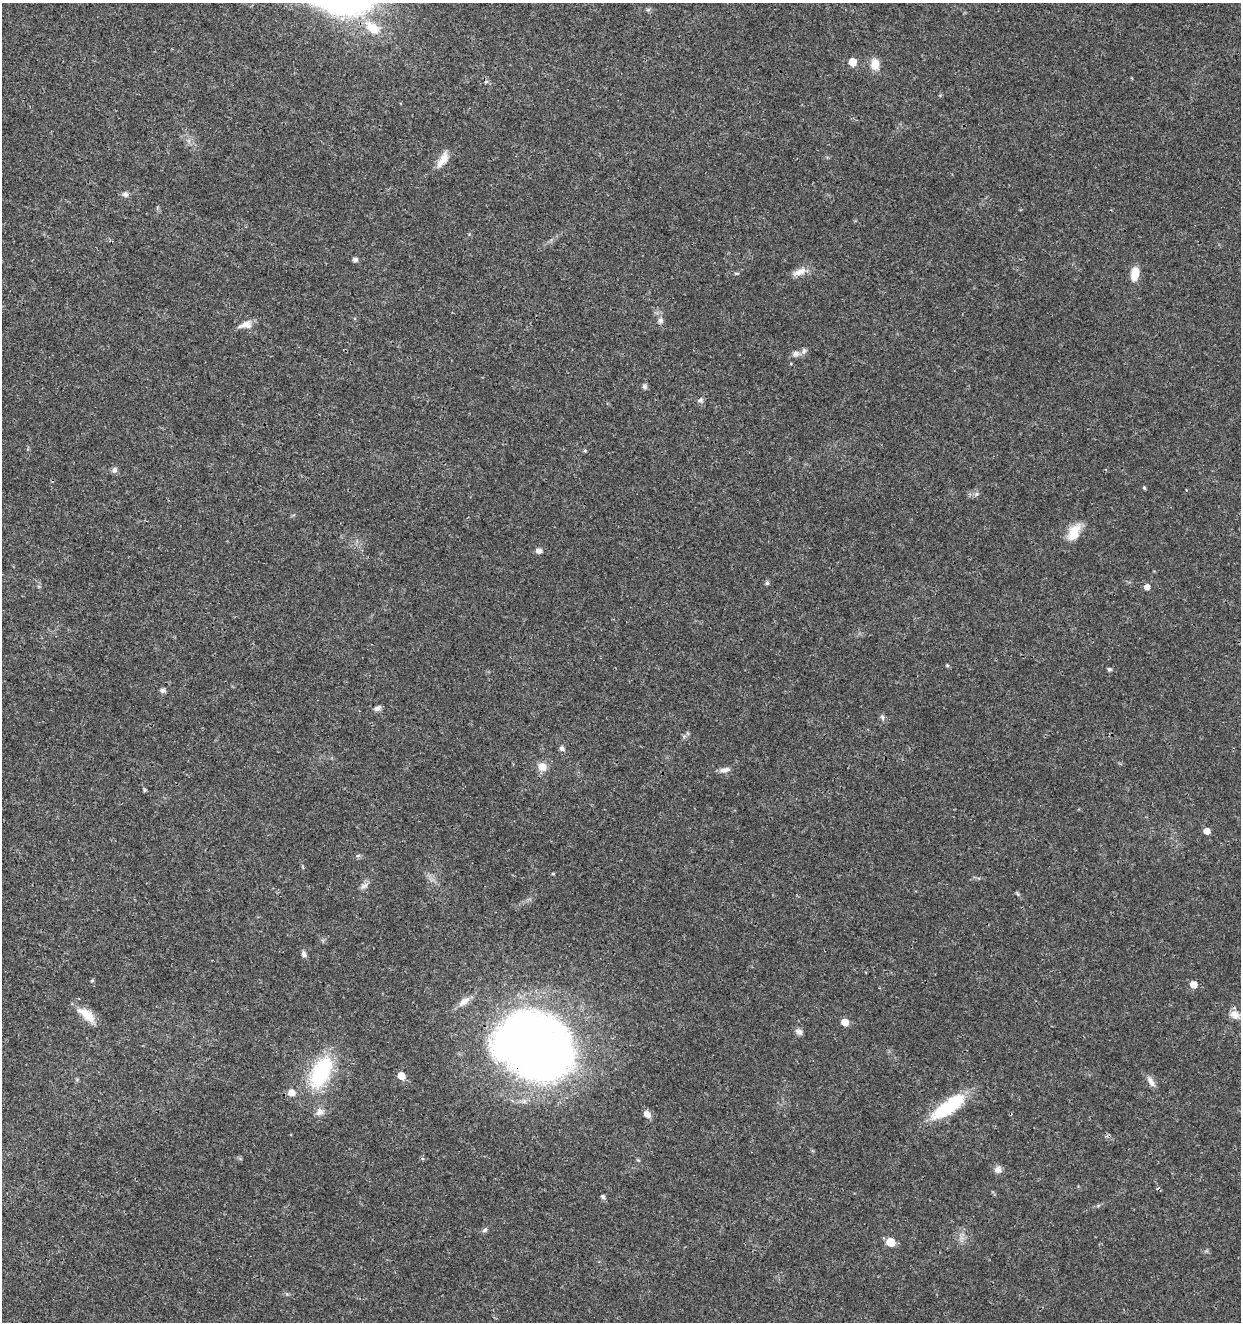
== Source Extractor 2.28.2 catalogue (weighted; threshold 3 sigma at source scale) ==
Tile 11 of 4 x 4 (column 3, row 3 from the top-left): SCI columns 2763-4001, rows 1326-2645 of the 5463 x 5297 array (HDU 1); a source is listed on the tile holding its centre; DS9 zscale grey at full resolution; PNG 1243 x 1324 px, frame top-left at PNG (2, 3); no overlay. Shown black and unused: <1% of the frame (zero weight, under 3 of 4 exposures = <1% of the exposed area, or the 3 px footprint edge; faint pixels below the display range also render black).
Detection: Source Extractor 2.28.2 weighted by HDU 2 'WHT'; one run over the whole footprint, this tile lists its part. Background 0.018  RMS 0.002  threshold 0.00906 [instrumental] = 3 sigma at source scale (4.5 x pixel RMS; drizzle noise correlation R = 1.50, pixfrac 1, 0.0396/0.0396 arcsec/px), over >= 5 px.
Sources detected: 60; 2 cosmic-ray / hot-pixel residue — not listed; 2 inside a brighter listed object's ellipse — not listed separately; the other 56 listed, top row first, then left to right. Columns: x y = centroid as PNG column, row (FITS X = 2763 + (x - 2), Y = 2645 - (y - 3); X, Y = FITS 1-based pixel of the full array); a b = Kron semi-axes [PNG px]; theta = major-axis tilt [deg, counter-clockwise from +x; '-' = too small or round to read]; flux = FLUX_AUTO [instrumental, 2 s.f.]
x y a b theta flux
372 28 21 13 -36 4.9
852 62 5 5 - 3.5
875 64 14 10 -84 2.2
444 158 18 10 68 2.3
125 194 9 7 -11 0.66
355 260 5 5 - 0.69
800 272 20 8 21 1.7
736 273 8 3 5 0.23
1135 273 14 8 82 3.1
660 320 8 6 27 0.61
246 325 18 10 10 1.8
796 353 9 8 - 0.87
644 387 7 6 - 0.52
701 400 8 6 34 0.49
585 451 5 3 - 0.23
114 470 8 7 - 0.67
1144 488 4 3 - 0.27
976 494 7 4 71 0.35
1074 530 23 12 39 3
538 551 8 6 1 0.74
767 583 5 5 - 0.41
1147 587 6 5 - 1.1
947 665 6 3 -18 0.23
1109 669 6 5 - 0.32
162 690 5 5 - 0.73
378 708 8 6 20 0.67
882 717 9 4 -63 0.48
562 748 6 5 - 0.74
542 767 11 10 - 1.9
725 770 14 7 10 1
144 790 6 4 -90 0.27
1206 831 5 5 - 1.5
358 855 6 4 20 0.29
553 874 4 3 - 0.2
364 886 12 6 24 0.77
1018 894 6 4 -70 0.26
304 954 9 6 -66 0.66
92 980 5 4 - 0.25
1194 984 6 5 - 2.1
464 1002 19 8 38 1.7
86 1014 27 11 -36 3.5
1235 1015 14 10 -30 1.6
845 1022 5 5 - 2.6
799 1032 10 7 -31 0.74
534 1046 62 48 -22 200
321 1072 44 23 63 16
401 1076 6 5 - 2.8
1151 1081 16 6 -59 1.2
291 1092 6 6 - 2
948 1107 44 14 35 11
320 1112 11 10 - 1.2
647 1114 9 7 -49 1.3
998 1170 11 9 -19 0.96
603 1197 6 5 - 0.46
484 1230 8 5 28 0.43
891 1242 6 5 - 5.9
Overlapping masked pixels (flux is a lower limit): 2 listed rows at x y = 372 28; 534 1046